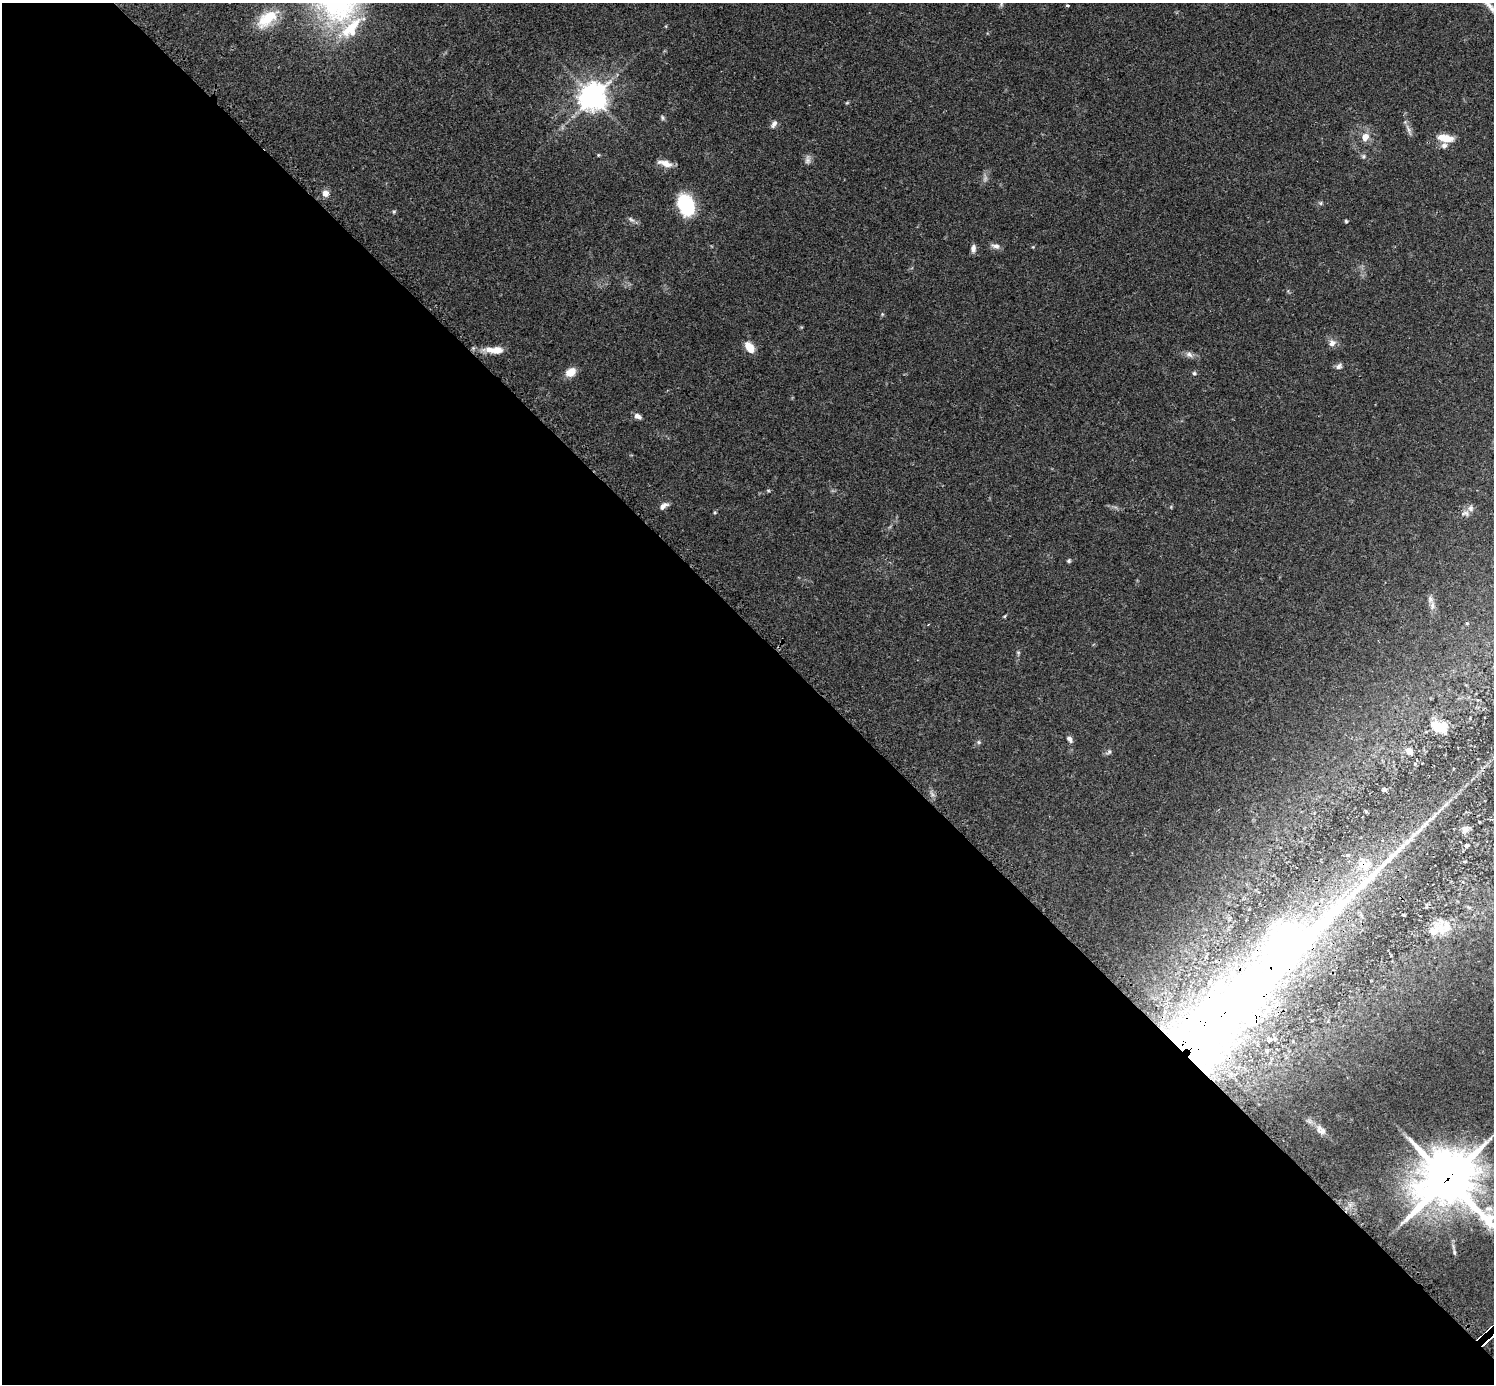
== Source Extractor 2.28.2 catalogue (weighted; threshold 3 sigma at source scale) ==
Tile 9 of 4 x 4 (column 1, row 3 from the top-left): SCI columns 41-1532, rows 1572-2953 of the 6041 x 6040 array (HDU 1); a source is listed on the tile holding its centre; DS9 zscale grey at full resolution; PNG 1496 x 1386 px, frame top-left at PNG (2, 3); no overlay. Shown black and unused: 55% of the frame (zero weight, under 2 of 3 exposures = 2% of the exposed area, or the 3 px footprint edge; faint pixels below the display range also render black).
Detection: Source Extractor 2.28.2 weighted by HDU 2 'WHT'; one run over the whole footprint, this tile lists its part. Background 0.101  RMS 0.0058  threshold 0.0263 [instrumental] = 3 sigma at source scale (4.5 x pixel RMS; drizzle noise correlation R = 1.50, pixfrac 1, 0.05/0.05 arcsec/px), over >= 5 px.
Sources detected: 63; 1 too faint to see at this stretch — not listed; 7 inside a brighter listed object's ellipse — not listed separately; the other 55 listed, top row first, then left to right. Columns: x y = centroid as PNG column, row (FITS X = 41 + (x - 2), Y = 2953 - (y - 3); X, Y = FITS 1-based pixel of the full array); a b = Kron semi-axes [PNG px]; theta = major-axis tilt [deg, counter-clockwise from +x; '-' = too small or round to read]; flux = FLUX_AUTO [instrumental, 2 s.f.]
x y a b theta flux
1002 3 11 4 72 1.4
1067 6 4 3 - 0.74
267 19 32 15 39 18
351 29 42 18 45 28
593 97 9 9 - 600
847 103 6 4 2 0.63
662 118 8 5 -55 1.1
774 124 11 6 54 2.4
1408 130 18 4 -68 2.5
1365 137 11 9 56 5.3
1444 138 17 7 -11 11
1444 145 8 7 - 2
598 155 4 4 - 0.6
1364 156 6 4 90 0.98
808 159 13 7 90 2.4
665 163 17 7 -15 5.5
325 193 8 7 - 3.5
1321 203 6 4 90 0.85
686 205 15 10 -70 57
394 211 5 5 - 0.79
631 219 11 5 -34 1.8
1346 221 4 4 - 0.73
996 246 12 7 -13 2.7
1033 247 4 4 - 0.52
973 248 9 6 88 2.7
882 314 5 3 - 0.62
1332 343 10 9 - 3.2
749 347 13 8 -51 7.5
497 350 15 9 5 6.5
1189 354 11 7 -26 2.5
1339 366 9 7 37 2
571 372 13 9 32 6
1194 373 6 5 - 1.1
638 416 9 6 -30 2.5
663 506 12 6 36 2.8
1471 508 10 8 -77 2.4
1069 561 5 5 - 0.9
1430 600 8 8 - 2.5
1005 616 5 3 - 0.61
1018 652 5 5 - 0.84
1437 727 21 12 -38 11
1069 739 8 5 -49 2.2
979 742 6 5 - 1
1409 751 8 7 - 3.7
1109 752 8 5 55 1.4
1384 790 5 5 - 1.1
1465 829 10 9 - 2.9
1466 845 5 5 - 1.1
1469 907 7 4 -19 0.84
1434 930 24 13 64 8.8
1240 998 262 39 45 960
1322 1131 10 9 - 2.9
1447 1179 22 21 - 2500
1489 1209 13 8 2 4.5
1454 1252 7 4 -82 1.1
Overlapping masked pixels (flux is a lower limit): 2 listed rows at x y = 1240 998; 1447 1179
Isophote crosses this tile's border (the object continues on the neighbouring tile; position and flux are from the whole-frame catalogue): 3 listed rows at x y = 1002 3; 351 29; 1447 1179